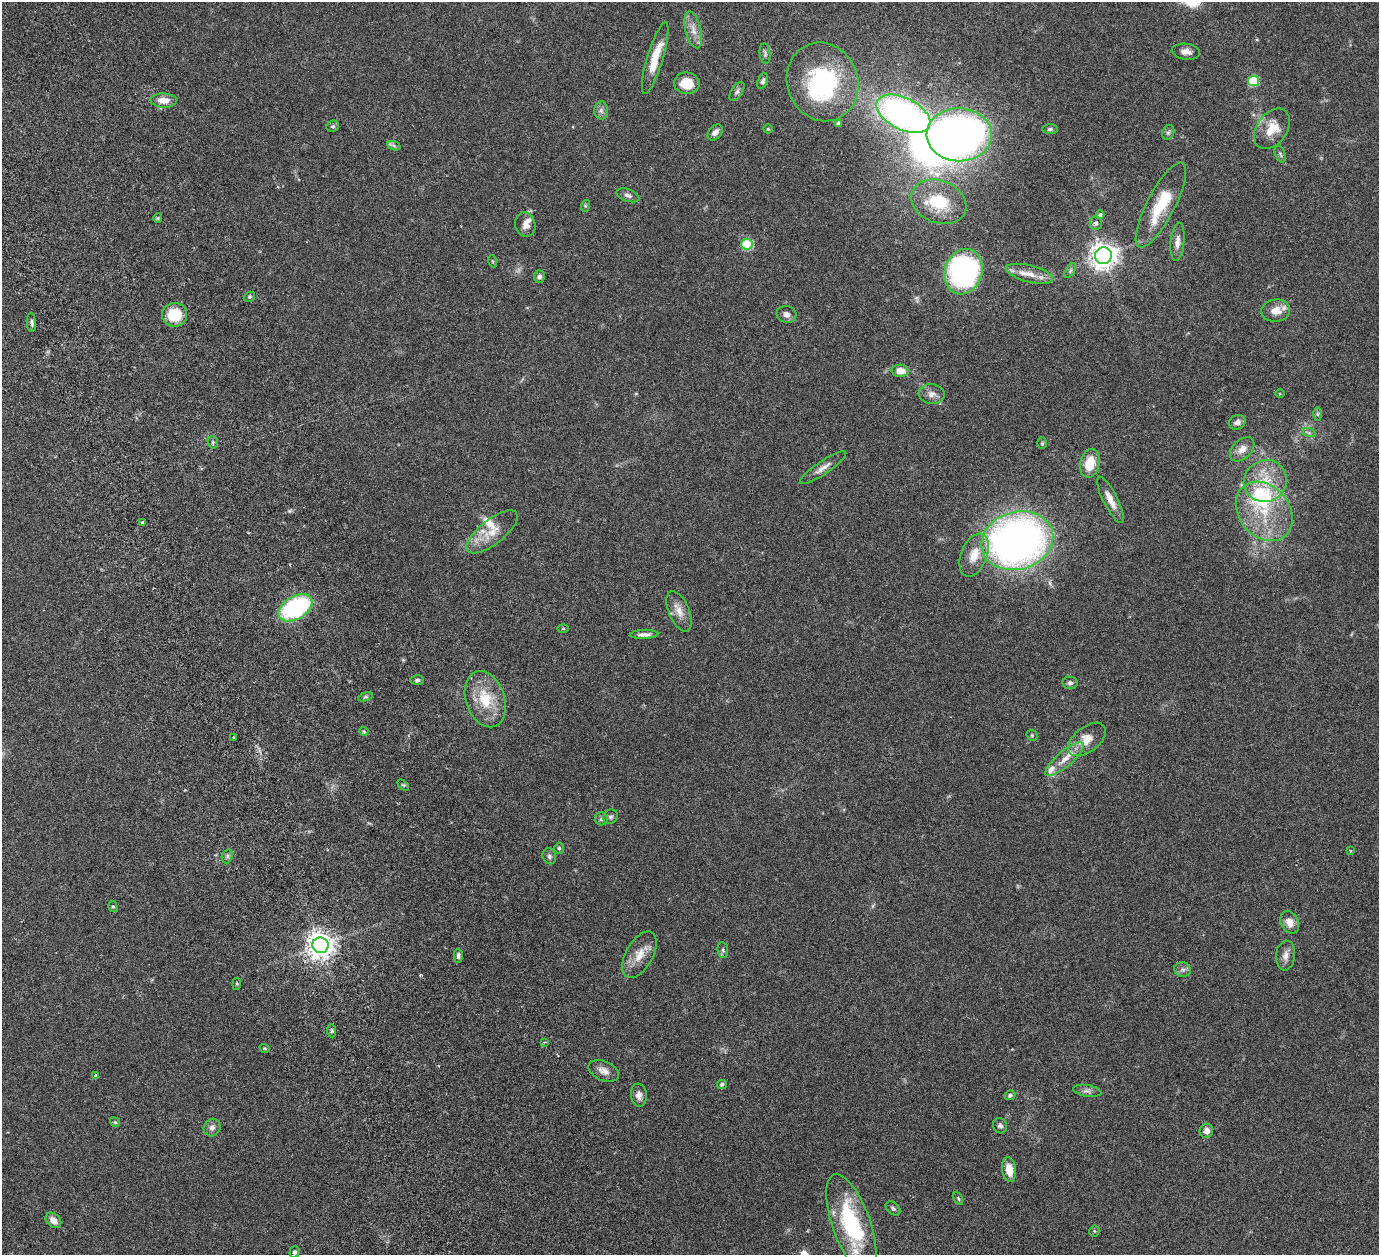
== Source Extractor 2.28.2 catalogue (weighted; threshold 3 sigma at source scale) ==
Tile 11 of 4 x 4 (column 3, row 3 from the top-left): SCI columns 2815-4191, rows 1571-2823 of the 5682 x 5542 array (HDU 1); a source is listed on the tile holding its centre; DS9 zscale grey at full resolution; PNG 1381 x 1257 px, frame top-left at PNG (2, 2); each listed source drawn as its Kron ellipse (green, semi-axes under 4 px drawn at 4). Shown black and unused: <1% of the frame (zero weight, under 3 of 6 exposures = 5% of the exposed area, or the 3 px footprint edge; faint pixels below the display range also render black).
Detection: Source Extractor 2.28.2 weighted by HDU 2 'WHT'; one run over the whole footprint, this tile lists its part. Background 0.0539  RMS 0.0027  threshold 0.0112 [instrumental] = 3 sigma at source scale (4.09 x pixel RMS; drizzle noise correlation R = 1.36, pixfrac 0.8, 0.05/0.05 arcsec/px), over >= 5 px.
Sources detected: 123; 2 too faint to see at this stretch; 4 inside a brighter object's white glare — neither listed nor drawn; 7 inside a brighter listed object's ellipse — not listed separately; the other 110 listed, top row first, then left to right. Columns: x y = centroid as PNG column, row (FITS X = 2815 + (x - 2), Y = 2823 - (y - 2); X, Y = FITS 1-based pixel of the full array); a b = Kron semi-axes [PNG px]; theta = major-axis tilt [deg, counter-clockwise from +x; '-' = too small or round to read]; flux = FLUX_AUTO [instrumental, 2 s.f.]
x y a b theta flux
693 30 19 8 -76 2.3
1186 52 14 8 -6 1.6
765 53 10 5 -85 0.63
655 58 37 8 73 6.1
763 81 8 5 69 0.68
1253 81 5 5 - 13
822 82 40 35 -70 31
687 83 12 11 - 5.3
737 91 11 5 57 0.74
164 100 13 7 -2 2.8
601 110 9 7 -89 0.91
903 114 29 16 -26 97
839 123 4 4 - 0.61
333 126 6 5 - 0.5
768 129 5 4 - 0.27
1050 129 7 5 1 0.56
1272 129 22 15 54 5.4
715 132 9 6 49 1.4
1168 132 8 6 68 0.57
959 135 32 26 -2 140
394 146 7 4 -20 0.53
1280 154 9 5 -68 0.52
628 195 12 6 -20 0.89
939 202 28 21 -22 11
1161 205 47 14 63 11
585 206 6 4 73 0.29
1100 215 4 4 - 0.62
158 218 5 4 - 0.3
1096 223 6 6 - 0.8
525 225 12 10 -74 1.7
1177 242 19 7 84 1.7
747 244 6 5 - 19
1103 256 8 8 - 260
492 261 6 4 -71 0.26
1070 271 8 4 55 0.45
963 272 23 18 71 58
1029 274 24 8 -14 3.1
539 277 6 5 - 0.77
249 297 6 5 - 0.43
1276 311 14 11 6 3.1
786 314 10 8 -12 1.2
174 315 12 12 - 8.4
31 323 9 4 -86 0.67
900 371 8 6 -5 2.8
1280 393 4 3 - 0.23
932 394 13 10 -7 1.7
1317 414 7 4 90 0.46
1237 422 9 7 26 1.2
1309 433 7 4 -19 0.5
213 442 6 5 - 0.47
1042 443 6 5 - 0.38
1242 449 14 9 44 2.4
1090 463 14 9 77 5.4
823 468 27 6 34 2.1
1265 481 22 20 30 8
1110 500 26 7 -63 2.9
1264 511 32 25 -50 14
142 522 4 3 - 0.34
492 532 31 12 38 4.9
1017 541 36 29 16 150
974 555 22 13 68 5.2
295 608 18 11 31 38
679 611 21 10 -67 2.7
563 628 6 4 0 0.24
644 634 14 4 2 1.2
417 680 7 4 0 0.54
1070 683 7 6 - 0.68
365 697 7 4 18 0.43
485 699 29 19 -72 9.2
364 731 4 4 - 0.26
1032 735 6 5 - 0.34
233 738 3 2 - 0.26
1087 739 22 12 38 3.6
1064 759 24 7 40 3.3
403 785 6 4 -43 0.31
611 817 7 7 - 0.71
601 819 6 6 - 0.6
559 848 5 4 - 0.41
1350 851 3 3 - 0.23
227 856 7 5 71 0.54
549 856 8 6 -68 0.71
113 907 6 4 -74 0.37
1290 922 12 8 -65 2.3
320 945 8 8 - 280
723 950 8 5 -81 0.48
639 955 25 13 61 4
458 956 7 4 90 0.68
1286 956 15 9 85 1.7
1183 970 8 7 - 0.83
237 984 6 4 84 0.31
332 1031 7 4 -84 0.44
544 1042 4 3 - 0.23
265 1048 5 3 - 0.24
604 1071 16 9 -24 2
96 1075 3 3 - 0.61
722 1084 5 4 - 0.5
1087 1091 14 5 -10 0.97
639 1095 11 8 -82 1.5
1010 1095 5 4 - 0.45
115 1122 5 4 - 0.34
1000 1126 8 7 - 0.68
212 1127 9 8 - 1.2
1206 1131 7 6 - 1.3
1009 1170 12 7 -83 3.7
958 1198 7 4 -63 0.37
893 1208 8 6 -40 0.65
53 1220 9 6 -44 1.8
851 1224 52 19 -70 25
1094 1231 5 5 - 0.33
295 1252 5 5 - 0.6